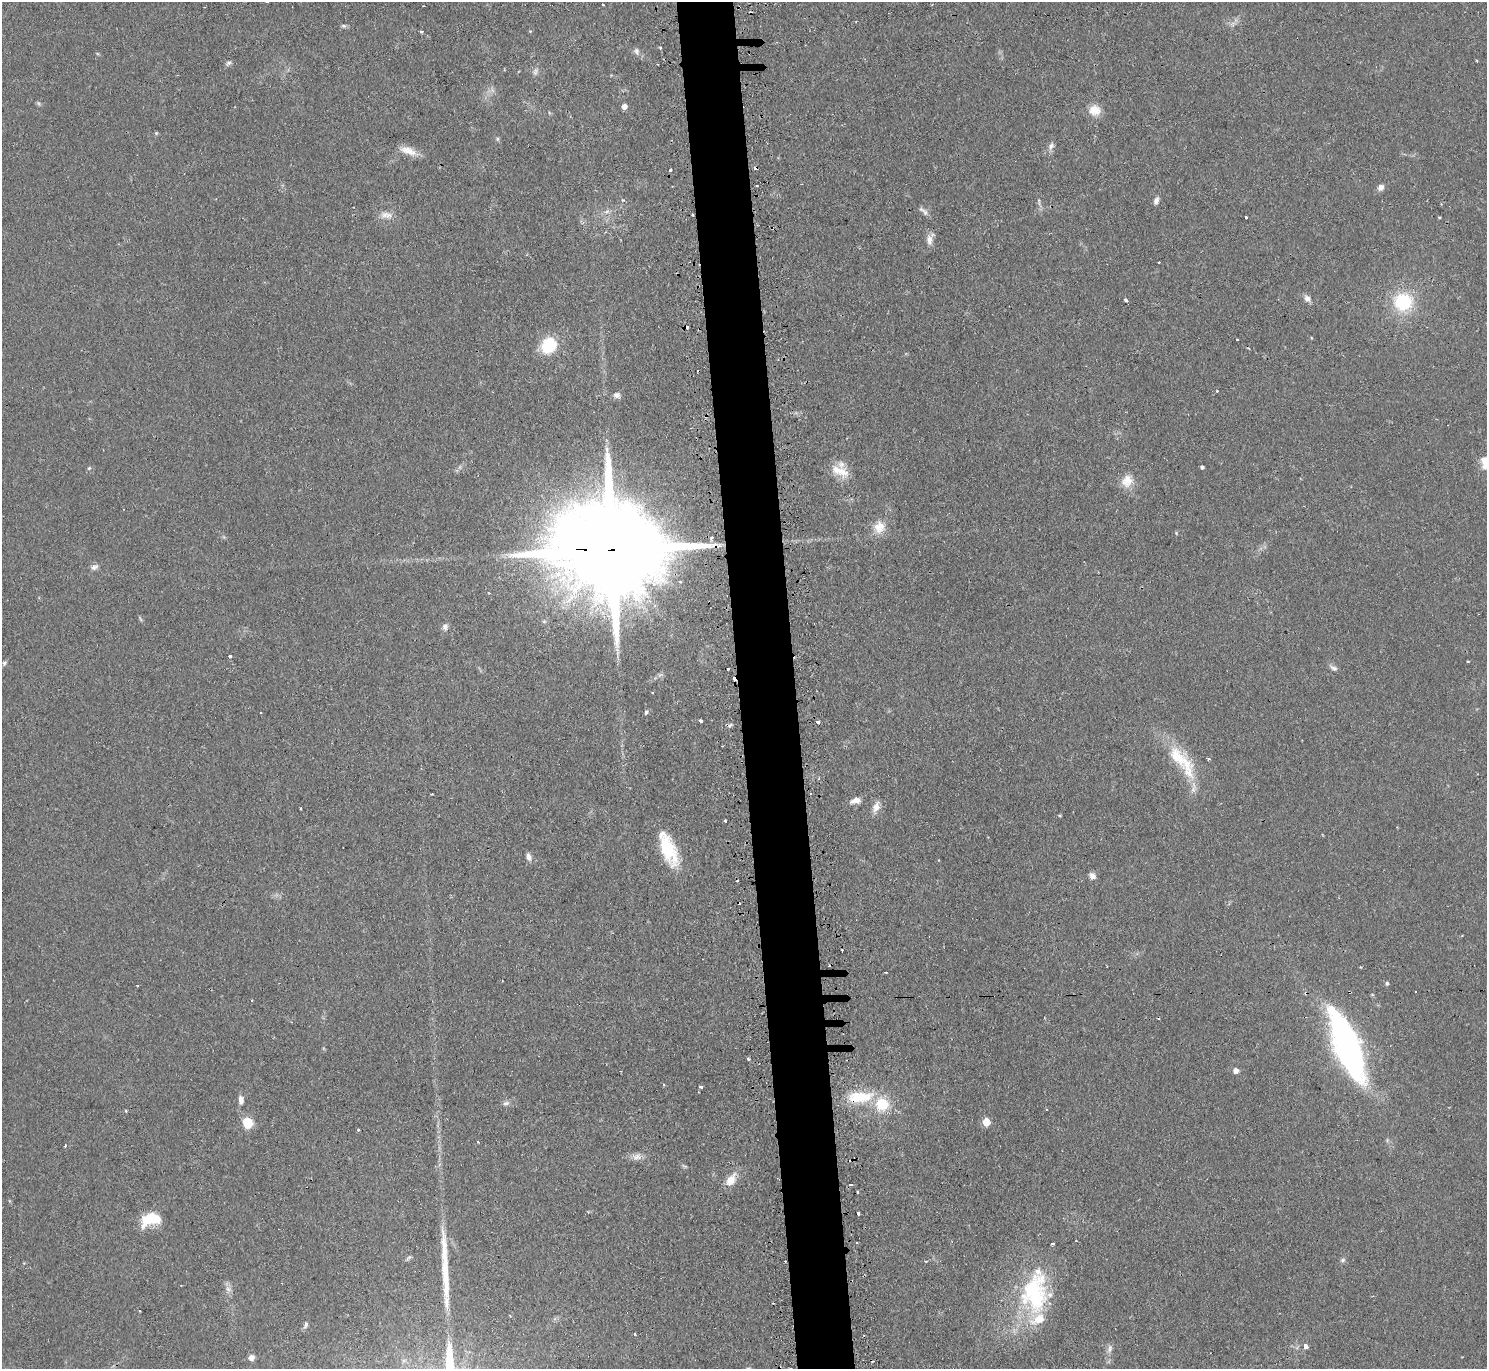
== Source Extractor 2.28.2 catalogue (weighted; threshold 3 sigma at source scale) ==
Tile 5 of 3 x 3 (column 2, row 2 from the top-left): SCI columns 1513-2997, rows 1511-2877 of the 4510 x 4473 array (HDU 1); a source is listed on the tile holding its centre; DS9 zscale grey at full resolution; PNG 1489 x 1371 px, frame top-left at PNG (2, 2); no overlay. Shown black and unused: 4% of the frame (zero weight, under 2 of 3 exposures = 4% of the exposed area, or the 3 px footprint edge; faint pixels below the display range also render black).
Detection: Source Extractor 2.28.2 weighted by HDU 2 'WHT'; one run over the whole footprint, this tile lists its part. Background 0.054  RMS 0.0061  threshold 0.0275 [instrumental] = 3 sigma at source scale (4.5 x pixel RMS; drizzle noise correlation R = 1.50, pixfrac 1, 0.05/0.05 arcsec/px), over >= 5 px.
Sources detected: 124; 1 too faint to see at this stretch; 20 cosmic-ray / hot-pixel residue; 1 long thin detection or spike segment (spike, bleed or trail) — not listed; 7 inside a brighter listed object's ellipse — not listed separately; the other 95 listed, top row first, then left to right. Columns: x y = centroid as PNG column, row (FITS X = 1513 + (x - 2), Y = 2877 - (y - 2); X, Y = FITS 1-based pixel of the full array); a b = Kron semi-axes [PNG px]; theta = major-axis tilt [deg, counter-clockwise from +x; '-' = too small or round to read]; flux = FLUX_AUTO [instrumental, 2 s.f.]
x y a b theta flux
603 5 3 2 - 1
344 26 7 5 -1 1.2
421 31 4 3 - 1.9
530 31 4 4 - 0.55
660 48 4 3 - 0.65
636 51 9 8 - 2.3
228 63 9 5 27 1.5
535 71 11 6 67 2.1
624 106 5 5 - 3.4
1095 110 15 14 - 7.8
156 133 5 4 - 0.77
497 139 6 5 - 0.98
1051 146 11 7 60 2.7
408 151 24 9 -21 7.5
670 170 3 3 - 2
757 186 3 3 - 1.6
1381 187 8 6 47 3
1156 201 9 5 72 2.6
1039 202 12 3 -81 1.6
1441 204 3 3 - 0.43
924 211 15 6 -39 2.5
606 212 9 5 8 2.2
386 215 18 8 -1 4.6
1246 217 3 3 - 1.7
1439 217 3 2 - 0.65
929 240 13 8 -86 4.4
1159 263 3 2 - 0.6
1307 298 9 7 -50 3.3
1126 300 4 3 - 1.3
1403 302 20 20 - 34
1237 340 3 3 - 1.7
549 345 15 12 56 30
1217 391 3 3 - 1.2
617 395 9 7 -10 2.4
1486 461 18 11 -87 10
1202 467 4 3 - 2.2
89 468 5 4 - 0.8
842 472 21 14 -27 10
1127 481 18 15 57 8.7
879 527 17 16 - 9.4
1176 533 4 4 - 0.64
611 550 43 22 0 25000
94 567 10 7 29 2.3
140 619 10 2 -55 0.8
445 627 10 8 84 2.4
230 656 3 3 - 2.5
1468 661 3 2 - 0.58
4 663 7 5 58 1.3
1334 668 11 6 -26 2
728 669 3 3 - 0.97
646 712 6 4 79 1.2
701 721 3 3 - 3.8
818 722 4 3 - 3.3
1209 759 4 3 - 0.8
1182 761 59 19 -52 33
432 794 3 2 - 0.6
855 800 14 7 14 4.2
876 807 13 8 67 5.3
301 808 3 2 - 1.2
725 821 3 3 - 2.2
668 849 40 15 -69 29
528 857 9 6 -76 2.6
1092 876 8 7 - 3.1
842 950 3 3 - 0.89
1387 983 5 4 - 1.3
137 985 3 2 - 0.8
1346 1045 64 19 -69 240
748 1059 3 3 - 2.4
1236 1070 5 5 - 4.3
701 1087 4 3 - 1.3
860 1097 36 15 5 24
241 1100 11 7 -85 3.2
506 1103 9 6 21 1.9
1046 1109 3 2 - 0.62
126 1111 4 3 - 0.66
986 1122 5 5 - 15
248 1123 9 8 - 17
478 1142 3 2 - 0.51
637 1157 14 9 11 4
731 1180 18 11 54 7.5
858 1213 3 3 - 1.5
150 1219 22 12 15 21
1076 1241 3 2 - 0.41
857 1242 3 3 - 2
409 1257 7 4 19 1.2
1343 1260 7 5 33 1.4
444 1261 54 9 -87 18
228 1289 10 6 -63 2.8
1035 1293 56 35 86 71
139 1310 3 3 - 0.98
306 1325 10 5 69 1.8
634 1334 3 3 - 3.5
1306 1346 4 4 - 9.4
1110 1348 12 6 86 2.7
251 1357 7 6 - 3.1
Overlapping masked pixels (flux is a lower limit): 3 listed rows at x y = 611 550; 1346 1045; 860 1097
Isophote crosses this tile's border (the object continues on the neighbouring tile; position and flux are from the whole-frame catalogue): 1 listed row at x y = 1486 461